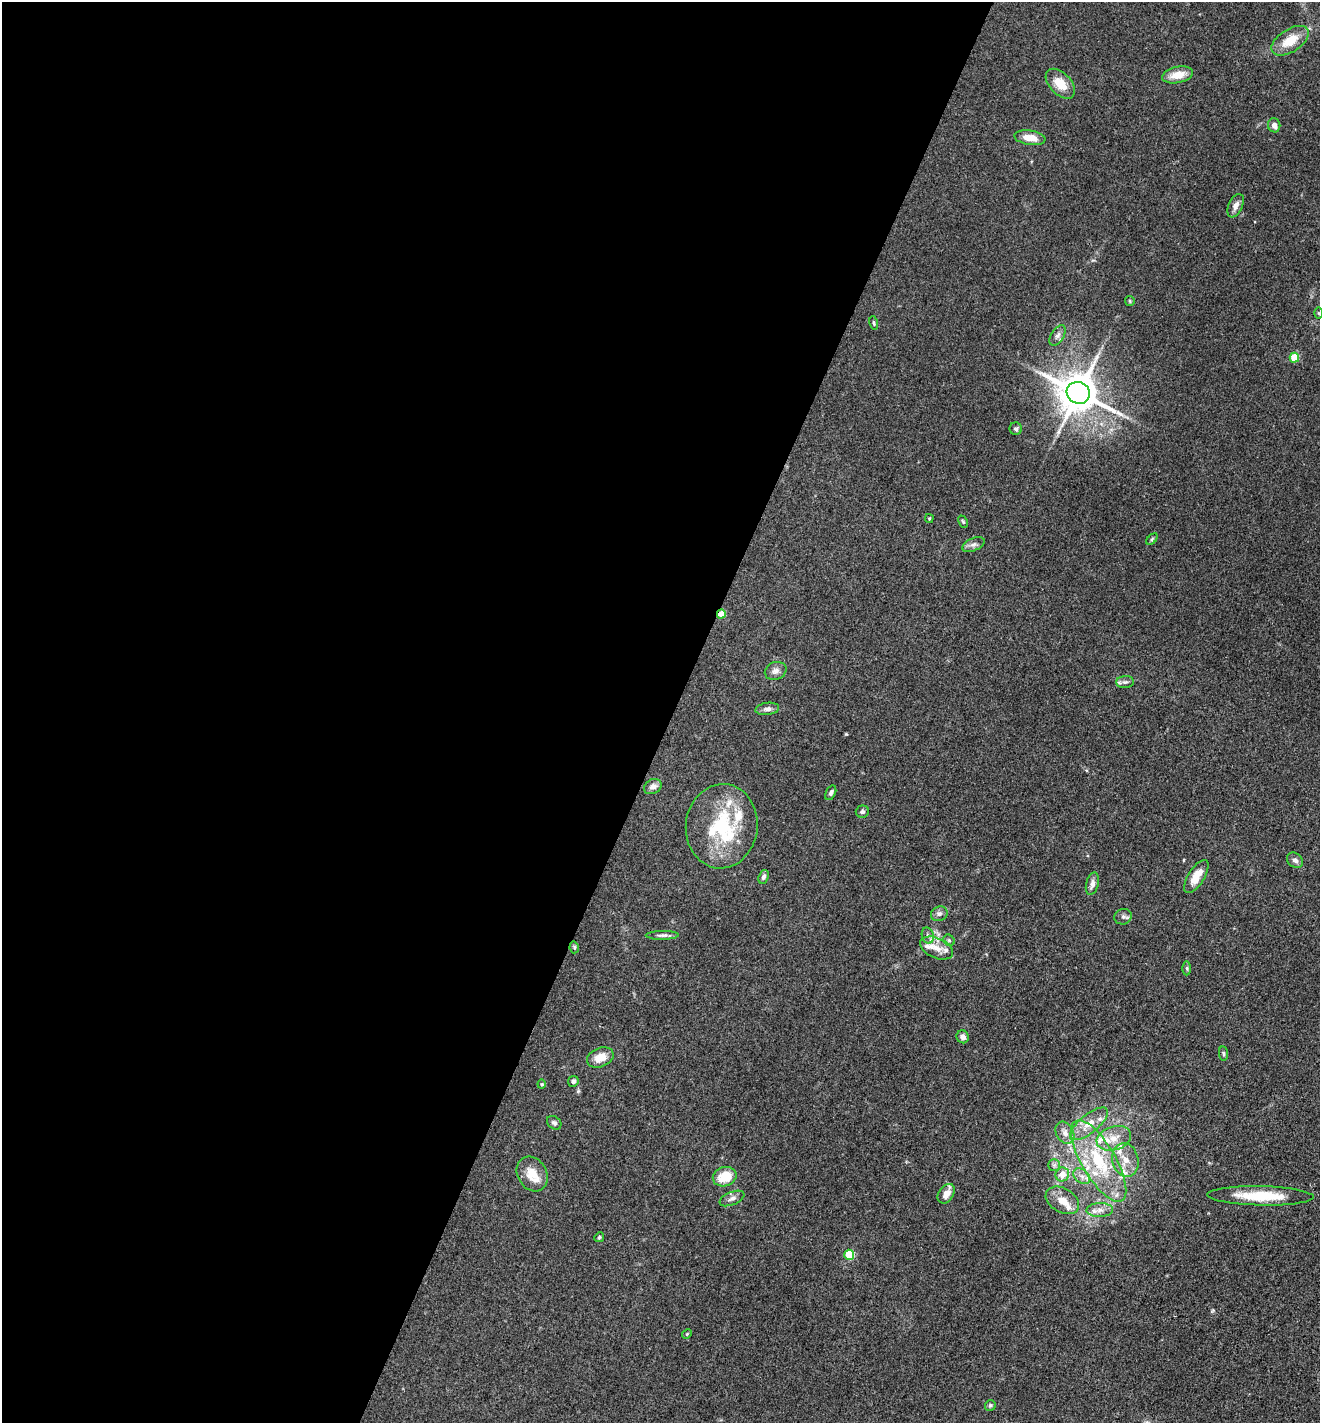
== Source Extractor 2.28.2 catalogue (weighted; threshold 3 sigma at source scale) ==
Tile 5 of 4 x 4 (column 1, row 2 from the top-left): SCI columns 280-1597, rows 2844-4264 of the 5694 x 5685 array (HDU 1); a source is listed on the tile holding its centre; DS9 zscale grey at full resolution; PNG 1322 x 1425 px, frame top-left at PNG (2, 2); each listed source drawn as its Kron ellipse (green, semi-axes under 4 px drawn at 4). Shown black and unused: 51% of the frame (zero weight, under 3 of 4 exposures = <1% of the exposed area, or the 3 px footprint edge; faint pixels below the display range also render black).
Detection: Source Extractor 2.28.2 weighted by HDU 2 'WHT'; one run over the whole footprint, this tile lists its part. Background 0.083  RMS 0.0063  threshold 0.0283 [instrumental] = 3 sigma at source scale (4.5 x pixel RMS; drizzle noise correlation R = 1.50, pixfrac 1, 0.05/0.05 arcsec/px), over >= 5 px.
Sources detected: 76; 1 inside a brighter object's white glare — neither listed nor drawn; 13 inside a brighter listed object's ellipse — not listed separately; the other 62 listed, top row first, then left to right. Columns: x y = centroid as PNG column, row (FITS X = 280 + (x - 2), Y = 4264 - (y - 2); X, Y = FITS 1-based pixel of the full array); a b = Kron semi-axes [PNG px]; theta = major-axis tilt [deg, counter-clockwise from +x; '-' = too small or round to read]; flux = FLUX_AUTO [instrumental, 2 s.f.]
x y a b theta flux
1290 41 21 11 33 14
1178 75 15 8 11 9.6
1060 84 18 10 -47 11
1274 125 7 6 - 3.5
1030 138 16 7 -8 7.5
1236 206 12 7 64 4
1130 301 5 4 - 0.75
1319 313 6 4 -89 0.88
874 323 7 4 -77 0.98
1058 335 11 6 57 2.6
1294 358 5 5 - 18
1078 393 12 11 - 2000
1016 429 6 6 - 1.4
929 518 4 3 - 0.79
963 522 6 4 -63 0.82
1152 539 7 4 46 0.99
973 544 12 6 23 2.4
721 614 5 4 - 11
776 671 11 9 21 3.3
1125 682 9 6 1 2.1
767 709 12 6 7 2.6
653 787 9 7 27 3.2
831 793 8 5 65 1.7
862 812 6 6 - 1.6
722 826 42 36 84 48
1295 860 9 7 -40 2.4
764 877 7 5 68 1.9
1196 877 19 8 58 11
1092 884 11 6 76 3.4
939 914 8 7 - 2.4
1123 917 9 7 18 2
662 935 16 4 1 2
928 936 8 6 -74 2.1
949 940 6 5 - 1.1
574 947 6 4 -77 0.98
937 948 17 10 -24 6.4
1187 968 7 4 -90 0.89
963 1037 6 6 - 2.7
1223 1054 7 4 -84 1.1
600 1057 14 9 23 7.9
573 1081 5 5 - 1.7
542 1084 4 4 - 0.69
554 1123 8 6 -39 1.6
1089 1124 23 9 39 9.8
1065 1133 12 8 -60 4.2
1114 1138 17 12 17 9.9
1125 1160 17 13 -77 9.6
1099 1161 46 17 -60 43
1054 1165 6 6 - 1.5
532 1174 18 14 -59 11
1062 1174 7 7 - 7.4
1082 1176 9 6 -40 3.2
725 1177 12 9 20 14
946 1194 11 7 56 6.4
1261 1196 53 9 -1 25
732 1198 13 6 23 2.8
1062 1200 18 12 -30 9.4
1100 1210 13 7 1 4.3
599 1237 5 4 - 0.78
849 1255 5 5 - 26
687 1334 5 4 - 0.65
990 1405 5 5 - 1.1
Overlapping masked pixels (flux is a lower limit): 1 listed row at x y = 721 614